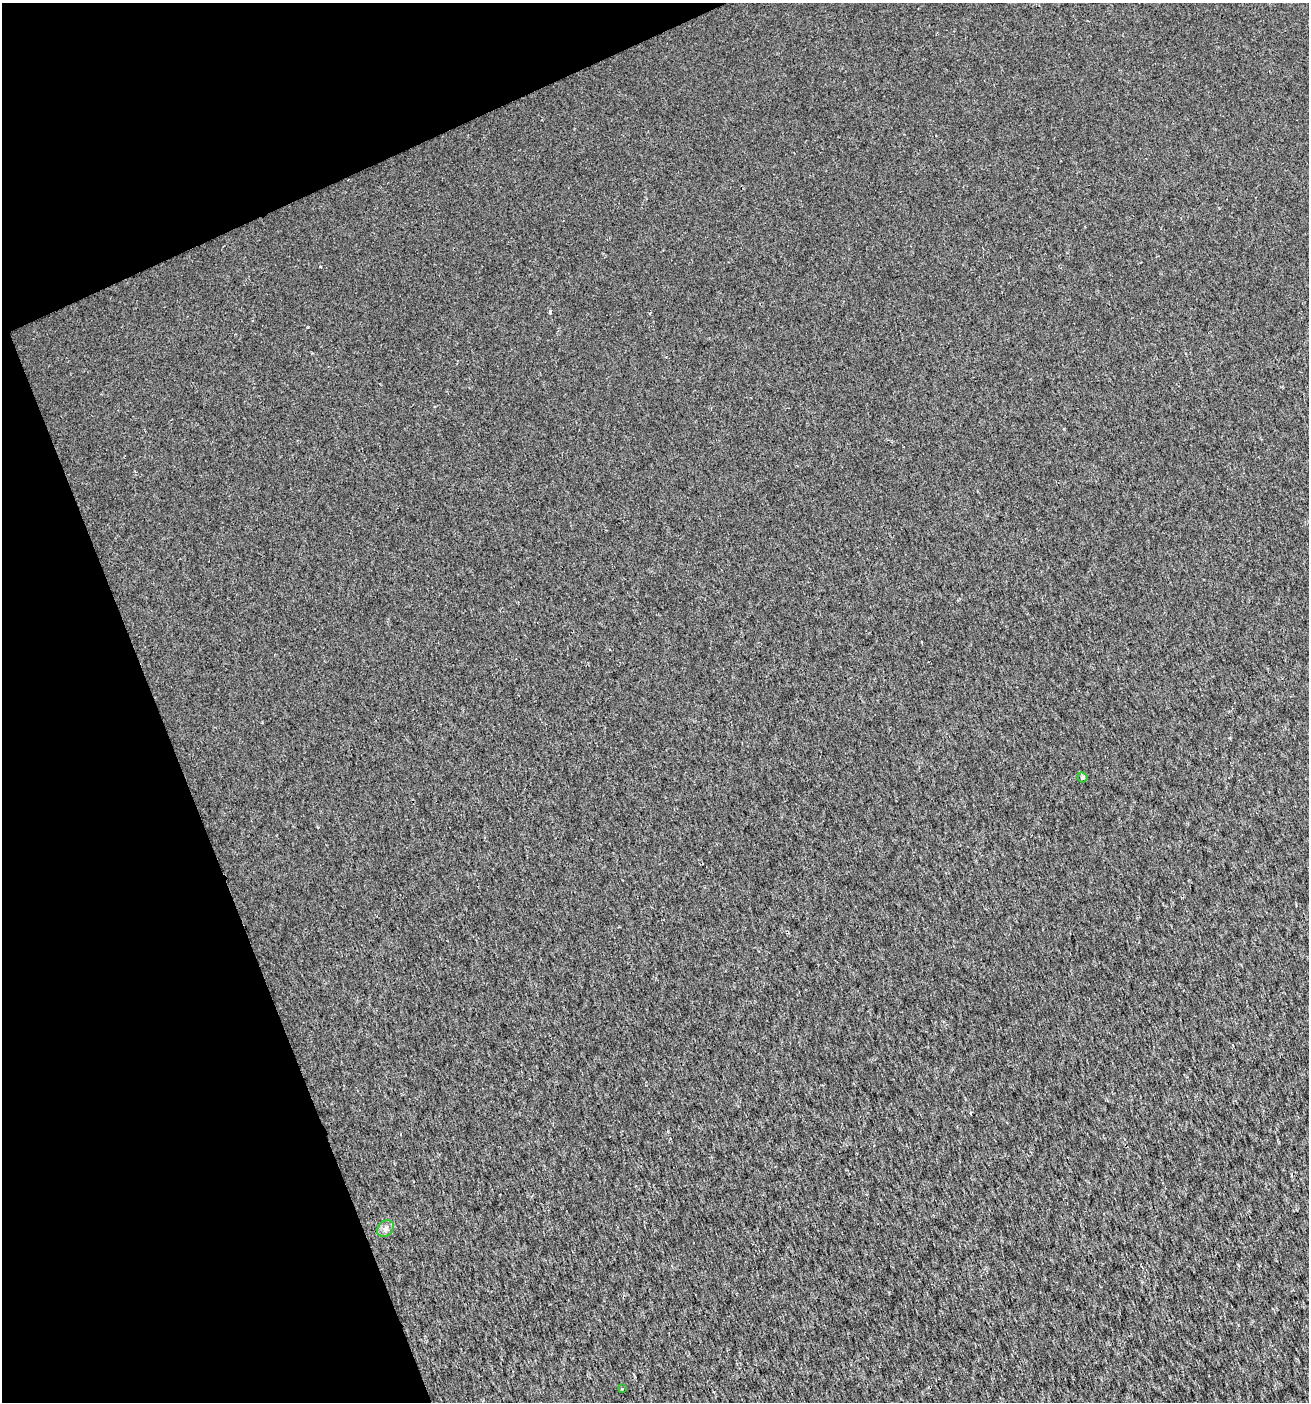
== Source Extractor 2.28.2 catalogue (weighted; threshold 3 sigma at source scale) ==
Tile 5 of 4 x 4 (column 1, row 2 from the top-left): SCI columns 84-1390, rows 2801-4200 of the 5452 x 5599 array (HDU 1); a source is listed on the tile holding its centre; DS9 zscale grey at full resolution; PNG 1311 x 1404 px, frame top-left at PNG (2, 3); each listed source drawn as its Kron ellipse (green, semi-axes under 4 px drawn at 4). Shown black and unused: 19% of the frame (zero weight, under 2 of 3 exposures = <1% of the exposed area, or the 3 px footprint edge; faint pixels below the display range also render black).
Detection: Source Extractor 2.28.2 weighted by HDU 2 'WHT'; one run over the whole footprint, this tile lists its part. Background 0.00179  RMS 0.0037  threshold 0.0168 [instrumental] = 3 sigma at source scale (4.5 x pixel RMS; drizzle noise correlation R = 1.50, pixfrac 1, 0.0396/0.0396 arcsec/px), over >= 5 px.
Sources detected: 3; all 3 listed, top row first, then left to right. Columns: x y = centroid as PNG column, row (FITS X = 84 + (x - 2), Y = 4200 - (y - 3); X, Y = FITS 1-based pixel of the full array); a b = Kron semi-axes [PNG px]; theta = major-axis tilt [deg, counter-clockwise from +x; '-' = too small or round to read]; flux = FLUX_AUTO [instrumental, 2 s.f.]
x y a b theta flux
1082 777 5 5 - 0.64
385 1228 9 7 47 1.4
622 1389 3 3 - 0.36